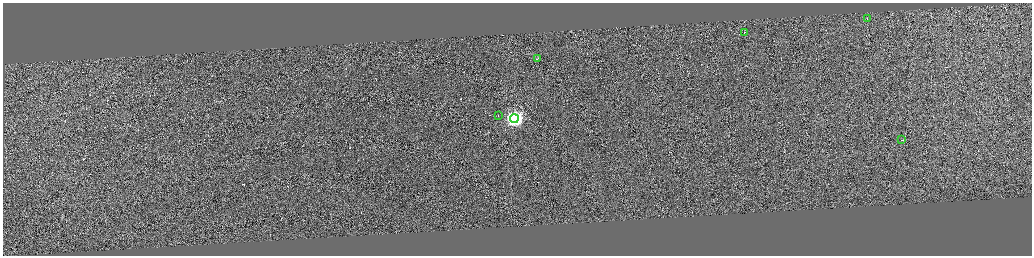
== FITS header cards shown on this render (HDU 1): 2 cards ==
NAXIS1  =                 4117
NAXIS2  =                 1014

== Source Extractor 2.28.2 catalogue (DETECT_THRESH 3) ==
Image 4117 x 1014 px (HDU 1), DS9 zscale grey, zoomed out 1/4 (1 PNG px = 4 x 4 image px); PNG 1034 x 258 px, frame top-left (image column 1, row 1013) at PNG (3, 3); each listed source drawn as its Kron ellipse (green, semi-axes under 4 px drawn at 4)
Background 1.23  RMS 3.9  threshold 11.7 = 3 sigma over >= 5 px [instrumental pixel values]
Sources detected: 272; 266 cannot appear on this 1/4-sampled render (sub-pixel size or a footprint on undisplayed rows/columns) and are neither listed nor drawn; the other 6 listed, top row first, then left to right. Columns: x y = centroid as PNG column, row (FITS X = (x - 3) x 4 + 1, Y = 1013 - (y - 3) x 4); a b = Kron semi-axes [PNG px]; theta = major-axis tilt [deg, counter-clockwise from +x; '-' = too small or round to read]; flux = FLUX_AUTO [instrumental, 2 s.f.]
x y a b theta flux
868 18 2 1 - 12000
745 33 2 1 - 25000
538 59 3 1 - 48000
499 116 2 1 - 17000
515 119 4 4 - 680000
902 140 2 1 - 12000
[266 sub-pixel or undisplayed-footprint detections neither listed nor drawn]